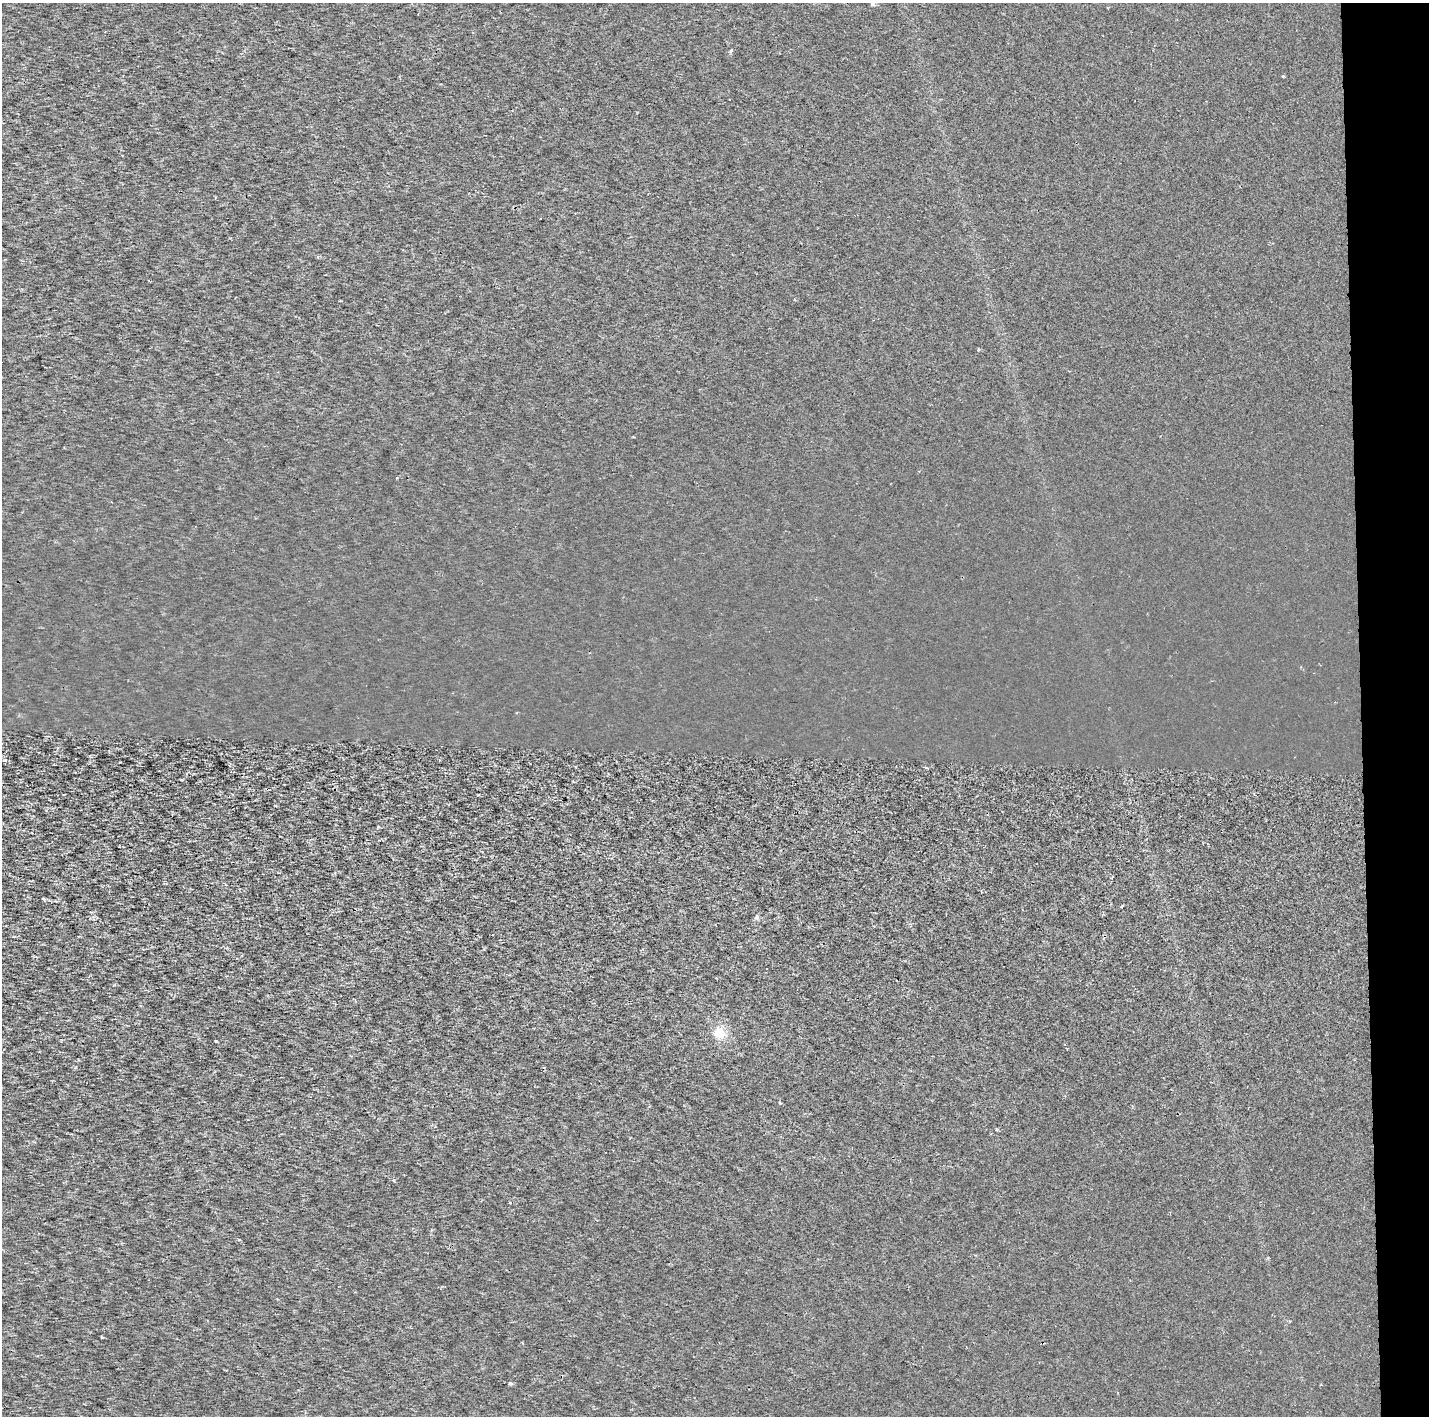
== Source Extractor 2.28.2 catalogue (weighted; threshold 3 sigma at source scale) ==
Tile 6 of 3 x 3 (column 3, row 2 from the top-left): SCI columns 5515-6941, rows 1415-2828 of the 7053 x 4355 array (HDU 1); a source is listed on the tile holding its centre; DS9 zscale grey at full resolution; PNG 1431 x 1418 px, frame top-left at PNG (2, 3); no overlay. Shown black and unused: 5% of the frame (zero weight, under 2 of 3 exposures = <1% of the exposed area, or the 3 px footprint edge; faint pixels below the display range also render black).
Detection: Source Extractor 2.28.2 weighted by HDU 2 'WHT'; one run over the whole footprint, this tile lists its part. Background 1.73e-04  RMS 0.0022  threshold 0.0101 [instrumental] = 3 sigma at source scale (4.5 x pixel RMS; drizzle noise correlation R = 1.50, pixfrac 1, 0.0396/0.0396 arcsec/px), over >= 5 px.
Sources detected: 11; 2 cosmic-ray / hot-pixel residue — not listed; the other 9 listed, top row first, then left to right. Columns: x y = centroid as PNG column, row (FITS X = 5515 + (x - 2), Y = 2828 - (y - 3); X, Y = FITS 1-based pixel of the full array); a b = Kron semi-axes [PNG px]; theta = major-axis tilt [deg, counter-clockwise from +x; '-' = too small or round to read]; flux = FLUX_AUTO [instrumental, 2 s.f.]
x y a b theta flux
872 4 5 4 - 0.49
731 51 6 4 65 0.44
730 99 2 2 - 0.19
978 349 3 3 - 0.23
1121 906 3 2 - 0.28
757 917 7 6 - 0.52
719 1033 17 14 -31 3.1
239 1240 3 3 - 0.4
509 1383 4 4 - 0.31
Isophote crosses this tile's border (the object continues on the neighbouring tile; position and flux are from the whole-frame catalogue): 1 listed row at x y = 872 4